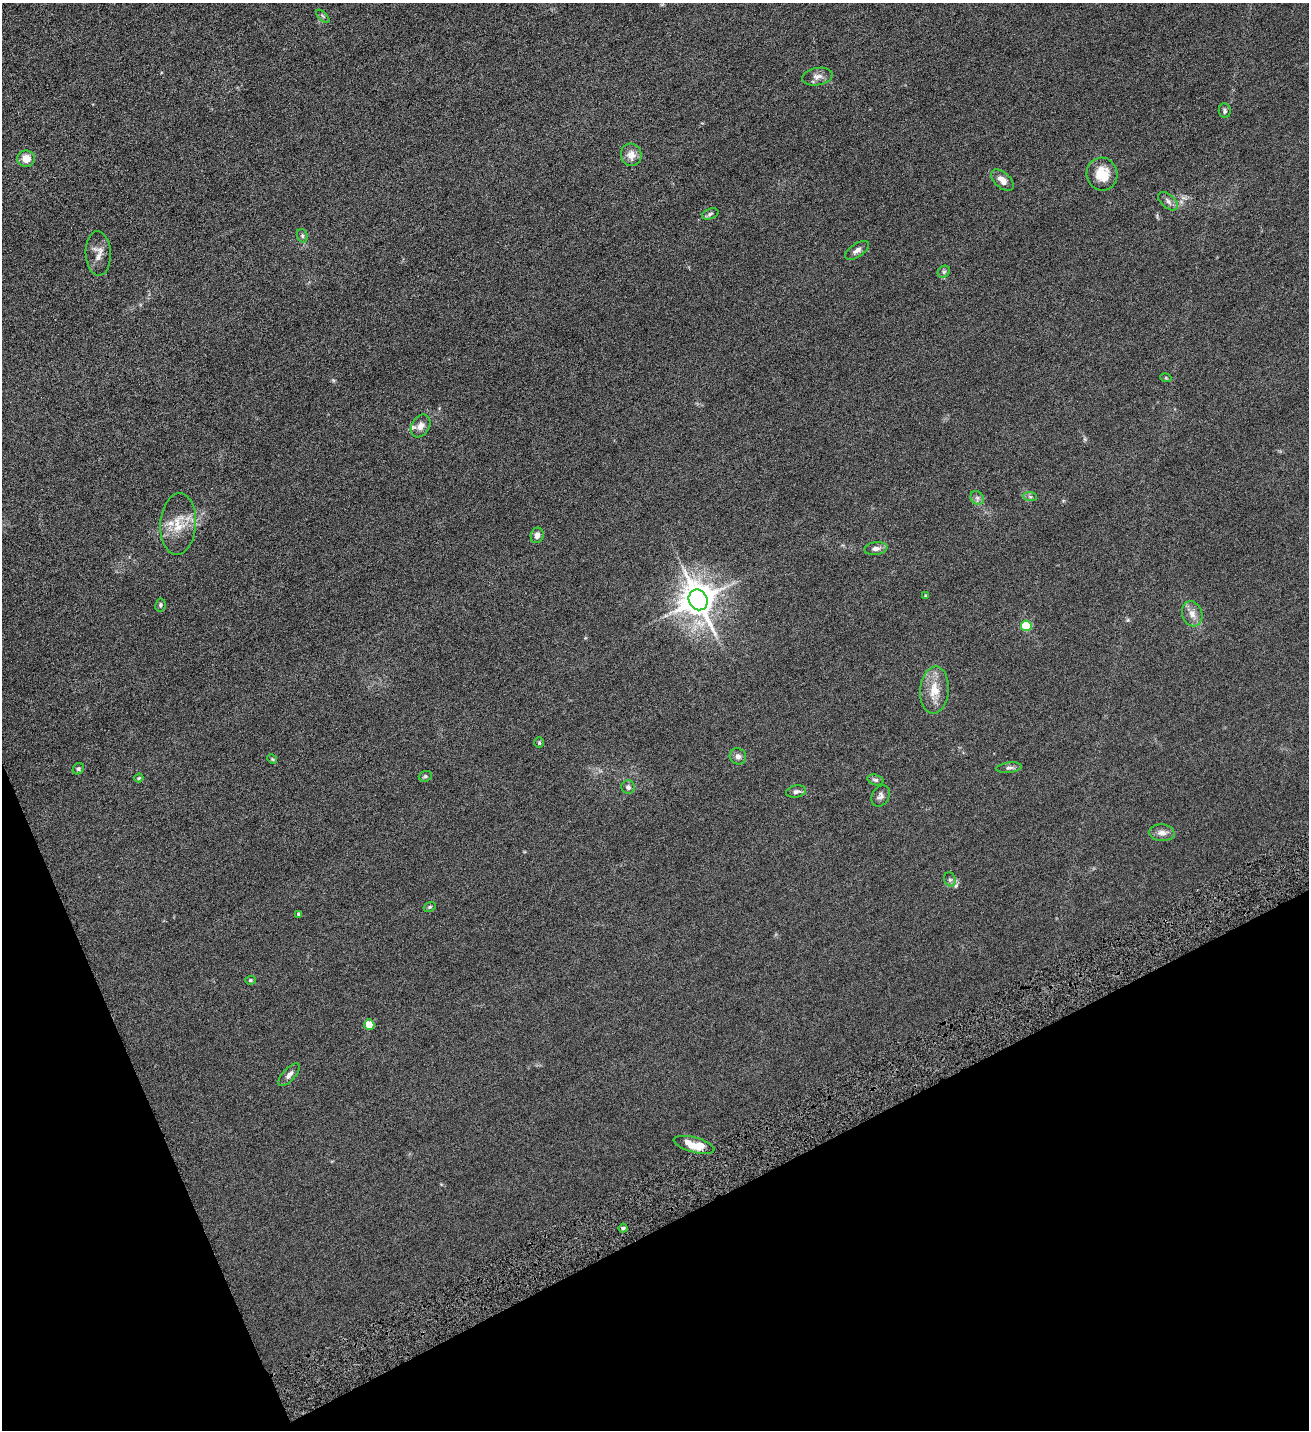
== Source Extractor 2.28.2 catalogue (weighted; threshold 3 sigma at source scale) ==
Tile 14 of 4 x 4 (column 2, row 4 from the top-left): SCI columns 1604-2910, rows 4-1431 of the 5686 x 5720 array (HDU 1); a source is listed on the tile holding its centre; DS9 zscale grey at full resolution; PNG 1311 x 1432 px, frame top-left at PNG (2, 3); each listed source drawn as its Kron ellipse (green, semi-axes under 4 px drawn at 4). Shown black and unused: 20% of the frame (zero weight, under 4 of 8 exposures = <1% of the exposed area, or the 3 px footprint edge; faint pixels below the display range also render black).
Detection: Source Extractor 2.28.2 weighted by HDU 2 'WHT'; one run over the whole footprint, this tile lists its part. Background 0.0445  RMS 0.0066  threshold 0.027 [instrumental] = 3 sigma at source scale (4.09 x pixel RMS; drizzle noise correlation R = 1.36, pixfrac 0.8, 0.05/0.05 arcsec/px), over >= 5 px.
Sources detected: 48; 2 inside a brighter listed object's ellipse — not listed separately; the other 46 listed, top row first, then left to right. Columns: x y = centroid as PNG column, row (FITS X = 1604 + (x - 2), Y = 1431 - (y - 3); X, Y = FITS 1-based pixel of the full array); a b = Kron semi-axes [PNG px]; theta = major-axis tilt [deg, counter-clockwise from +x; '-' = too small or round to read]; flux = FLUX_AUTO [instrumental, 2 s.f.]
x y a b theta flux
323 16 8 3 -45 0.76
817 77 15 8 11 3.5
1225 111 7 6 - 1.3
631 155 11 10 - 5
26 159 9 8 - 6.5
1102 174 16 15 - 12
1002 180 13 7 -41 4
1168 201 11 6 -42 2.4
710 214 8 5 22 1.3
302 236 7 5 -70 1
857 250 14 6 33 2.7
98 253 22 12 -88 5.4
944 272 7 5 45 1
1166 378 5 3 - 0.6
421 426 12 9 59 3.6
1030 497 7 4 -2 1.1
977 498 7 6 - 1.7
178 524 31 18 86 13
537 535 8 6 71 3
876 548 12 6 8 2.4
925 596 4 3 - 0.61
698 600 10 9 - 1200
160 605 6 5 - 1.1
1192 614 13 10 -73 4.3
1026 626 5 5 - 32
934 690 23 14 85 11
539 743 5 4 - 0.71
738 756 8 8 - 2.5
272 759 5 4 - 0.65
1009 768 13 5 7 1.7
78 769 6 5 - 0.97
425 776 7 5 21 0.92
139 778 5 3 - 0.63
876 780 8 5 -17 1.4
628 787 7 6 - 1.8
796 792 10 6 12 1.7
881 796 11 8 57 2.4
1162 833 13 8 -5 3.3
950 879 7 5 -67 1.3
430 907 6 4 22 0.77
299 914 4 3 - 1.2
250 980 5 4 - 0.79
369 1025 5 5 - 12
289 1075 14 6 48 2.4
694 1145 21 7 -15 12
623 1228 4 4 - 0.92